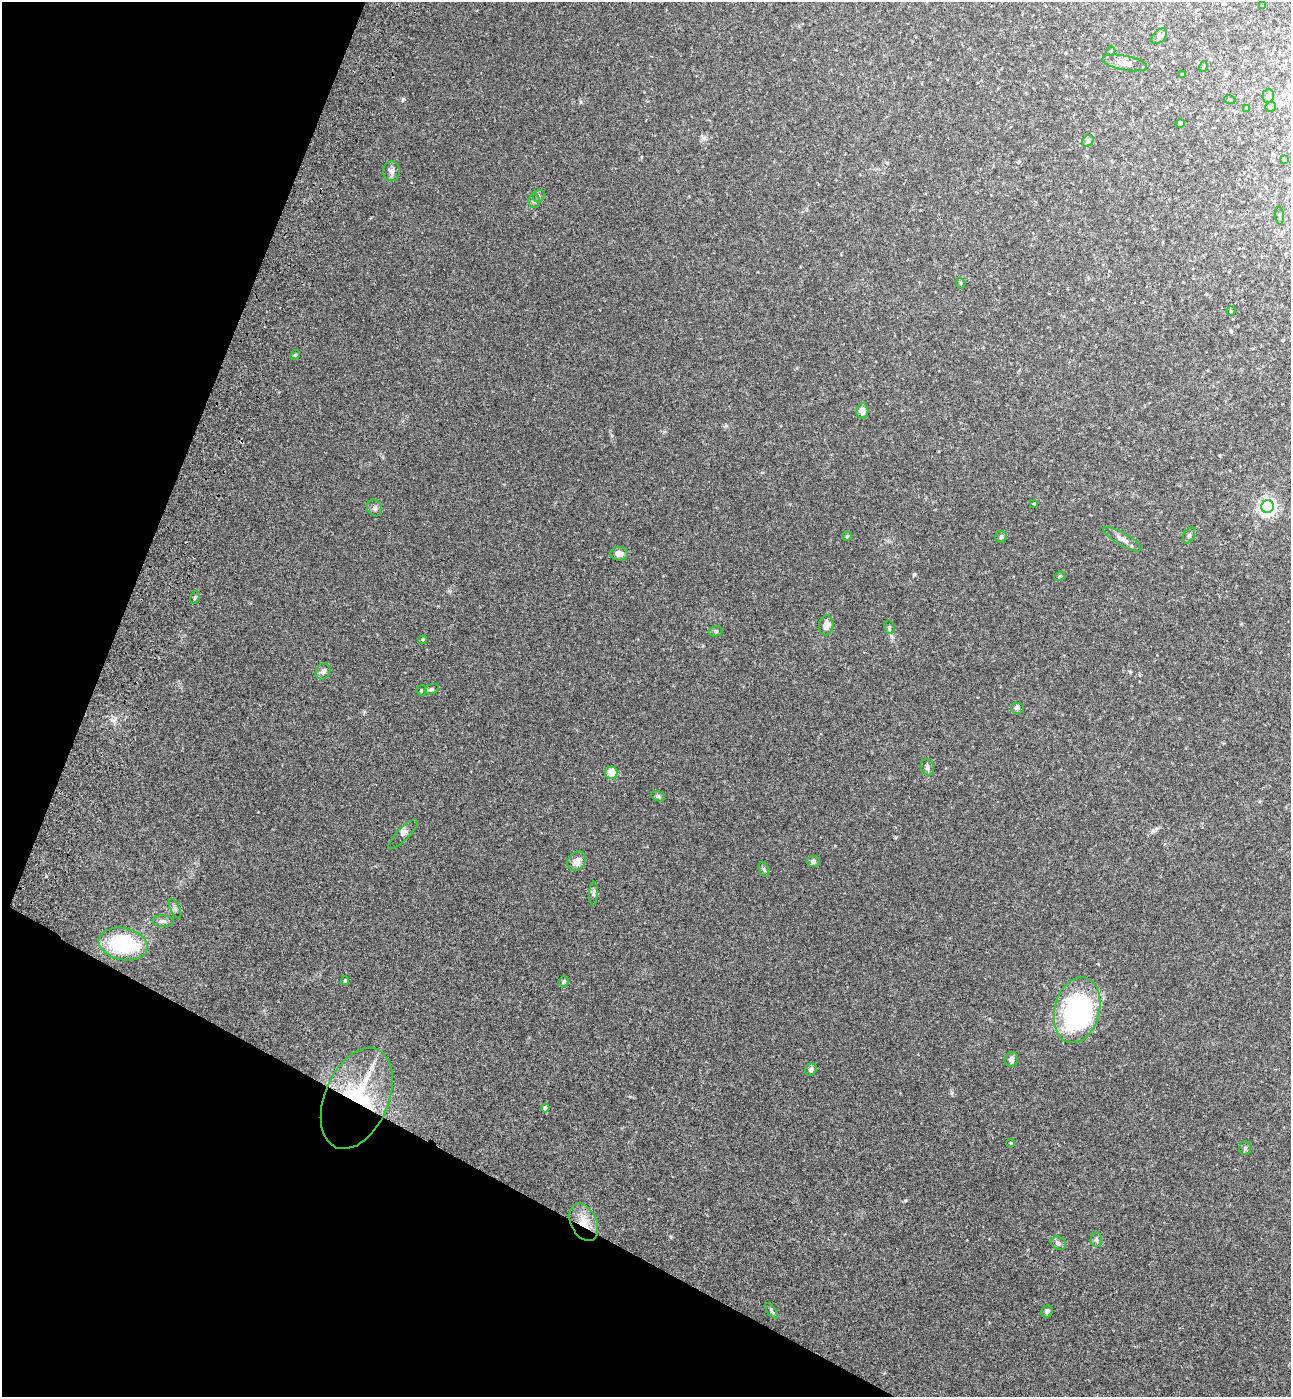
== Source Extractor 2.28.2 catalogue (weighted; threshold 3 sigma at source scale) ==
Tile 9 of 4 x 4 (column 1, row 3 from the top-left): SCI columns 393-1681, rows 1458-2852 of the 5802 x 5712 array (HDU 1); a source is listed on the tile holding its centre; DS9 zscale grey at full resolution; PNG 1293 x 1399 px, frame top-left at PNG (2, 2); each listed source drawn as its Kron ellipse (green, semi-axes under 4 px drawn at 4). Shown black and unused: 21% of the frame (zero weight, under 3 of 4 exposures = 6% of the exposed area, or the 3 px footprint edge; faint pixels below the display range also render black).
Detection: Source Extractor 2.28.2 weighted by HDU 2 'WHT'; one run over the whole footprint, this tile lists its part. Background 0.0419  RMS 0.0055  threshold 0.0248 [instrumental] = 3 sigma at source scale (4.5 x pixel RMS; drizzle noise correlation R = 1.50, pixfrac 1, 0.05/0.05 arcsec/px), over >= 5 px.
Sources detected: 66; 1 inside a brighter object's white glare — neither listed nor drawn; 1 inside a brighter listed object's ellipse — not listed separately; the other 64 listed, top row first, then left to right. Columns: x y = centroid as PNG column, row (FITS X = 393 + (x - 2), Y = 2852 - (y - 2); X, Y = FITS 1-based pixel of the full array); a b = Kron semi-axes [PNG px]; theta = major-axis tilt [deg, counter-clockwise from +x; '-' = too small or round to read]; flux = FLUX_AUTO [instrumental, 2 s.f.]
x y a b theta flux
1263 6 4 3 - 0.41
1159 36 9 5 45 1.3
1111 51 5 4 - 0.49
1125 63 23 7 -11 4.8
1203 67 5 3 - 0.54
1182 75 4 3 - 0.74
1268 96 7 6 - 2
1230 100 5 3 - 0.46
1271 107 5 5 - 1.4
1246 108 4 4 - 0.48
1180 123 5 4 - 1.2
1088 141 6 5 - 0.93
1284 160 3 3 - 0.75
392 171 10 8 89 2
539 196 6 5 - 1
534 201 6 6 - 1.4
1280 216 9 3 -85 0.81
960 283 5 3 - 0.51
1231 311 5 4 - 0.58
295 355 5 4 - 0.54
862 411 7 6 - 3.1
1034 504 4 3 - 0.43
1267 506 6 6 - 190
375 508 9 7 -62 1.5
847 536 5 4 - 0.67
1189 536 8 5 63 1.1
1001 537 6 6 - 0.88
1123 539 22 6 -30 3.4
619 554 9 6 -4 2.7
1060 576 5 4 - 0.72
195 598 6 4 69 0.62
826 625 10 7 82 3.5
889 627 7 5 -76 0.99
716 631 7 5 14 0.9
422 640 4 4 - 0.67
323 671 8 6 54 2.4
431 689 7 5 17 1.1
422 690 5 5 - 0.81
1017 708 7 6 - 1.3
927 767 8 6 -69 1.5
611 773 6 6 - 9.2
658 796 7 5 -22 1.1
403 834 20 6 45 2.1
577 861 10 8 47 3.9
813 861 6 5 - 1.3
764 869 8 4 -71 0.84
593 893 12 4 88 1.3
175 908 10 4 -64 1.2
163 921 11 5 -2 1.6
123 944 25 16 -11 42
345 980 4 4 - 0.64
564 982 5 5 - 0.75
1077 1010 33 22 76 87
1011 1059 7 6 - 2.2
811 1070 6 5 - 1.8
357 1098 53 32 67 70
545 1108 4 4 - 2.1
1011 1143 4 4 - 0.5
1245 1148 7 5 89 1
584 1222 20 13 -64 9.1
1096 1239 7 5 -89 1.2
1058 1243 8 6 -33 1.4
771 1311 9 4 -55 0.96
1047 1312 6 5 - 1.4
Overlapping masked pixels (flux is a lower limit): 2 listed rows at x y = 357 1098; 584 1222
Unlisted compact peaks at least as high as the median listed source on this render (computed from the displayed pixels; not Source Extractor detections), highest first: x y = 914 574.